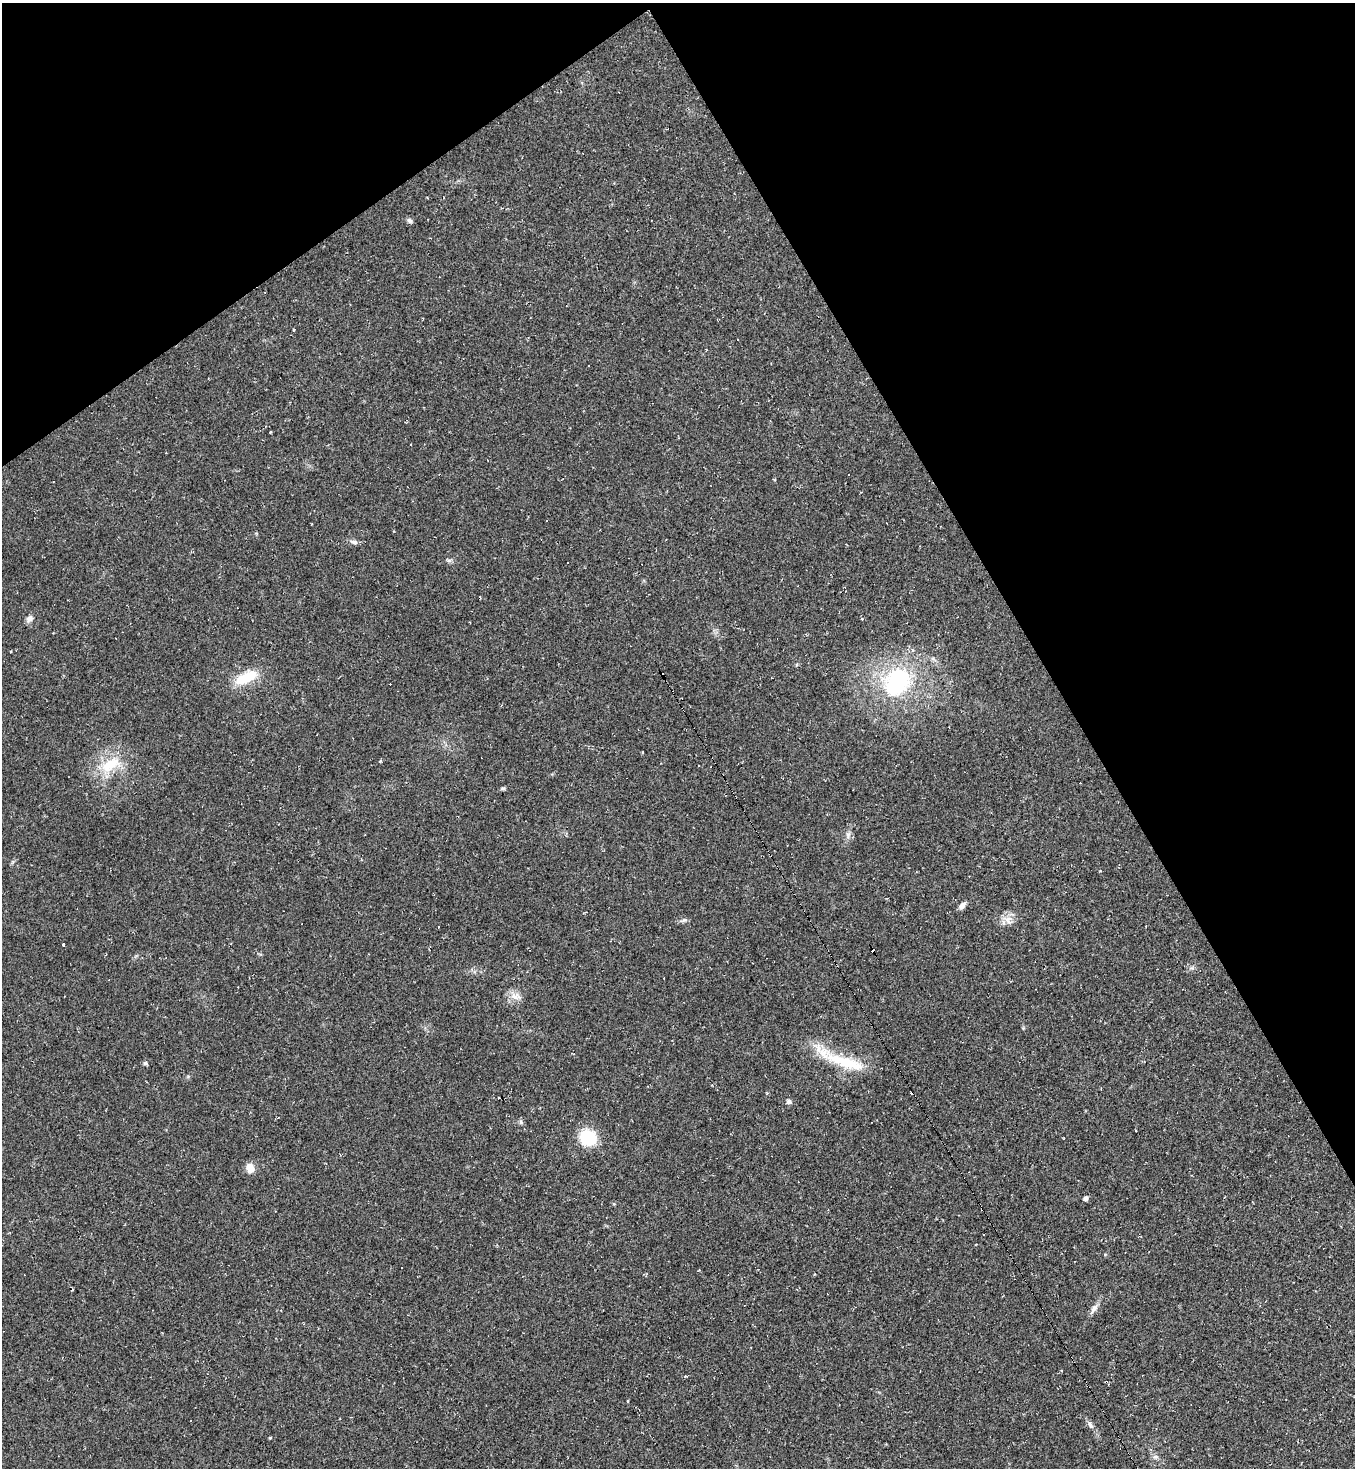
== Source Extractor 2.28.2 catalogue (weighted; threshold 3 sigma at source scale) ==
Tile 3 of 4 x 4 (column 3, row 1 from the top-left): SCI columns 2861-4213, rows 4402-5867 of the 5861 x 5867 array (HDU 1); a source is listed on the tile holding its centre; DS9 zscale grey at full resolution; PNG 1357 x 1470 px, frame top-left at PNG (2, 3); no overlay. Shown black and unused: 29% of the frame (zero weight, under 2 of 3 exposures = <1% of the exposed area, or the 3 px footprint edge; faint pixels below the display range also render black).
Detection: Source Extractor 2.28.2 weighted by HDU 2 'WHT'; one run over the whole footprint, this tile lists its part. Background 0.0314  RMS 0.0062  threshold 0.0279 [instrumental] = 3 sigma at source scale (4.5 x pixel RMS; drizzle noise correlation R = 1.50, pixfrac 1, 0.05/0.05 arcsec/px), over >= 5 px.
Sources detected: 45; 16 cosmic-ray / hot-pixel residue — not listed; the other 29 listed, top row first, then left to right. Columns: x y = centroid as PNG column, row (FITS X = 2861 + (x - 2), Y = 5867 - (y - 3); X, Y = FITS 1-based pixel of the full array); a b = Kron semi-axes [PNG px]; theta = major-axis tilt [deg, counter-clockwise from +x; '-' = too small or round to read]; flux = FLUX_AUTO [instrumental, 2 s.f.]
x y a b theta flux
409 220 8 6 -35 1.6
353 542 11 5 -11 2.1
449 560 8 4 -8 1.3
567 563 3 2 - 0.87
29 618 9 7 39 2.7
246 677 29 12 27 19
897 682 40 32 51 71
642 752 4 3 - 0.44
110 765 33 17 30 22
503 788 7 4 21 1
848 835 13 6 79 2.8
962 905 11 6 51 2.5
683 920 10 5 24 1.6
1007 920 17 5 -40 3.5
64 944 4 3 - 29
516 996 18 10 -14 5.2
845 1062 66 14 -20 30
145 1063 5 5 - 1.5
789 1102 8 6 -24 1.6
278 1117 4 3 - 0.65
521 1122 6 4 -72 1.1
1136 1130 3 2 - 1
588 1137 15 13 -28 28
250 1168 13 10 -78 4.9
1085 1198 4 4 - 2.1
1094 1309 15 7 55 3.3
628 1401 4 3 - 0.55
1090 1425 12 6 -61 2.2
270 1438 3 3 - 0.57